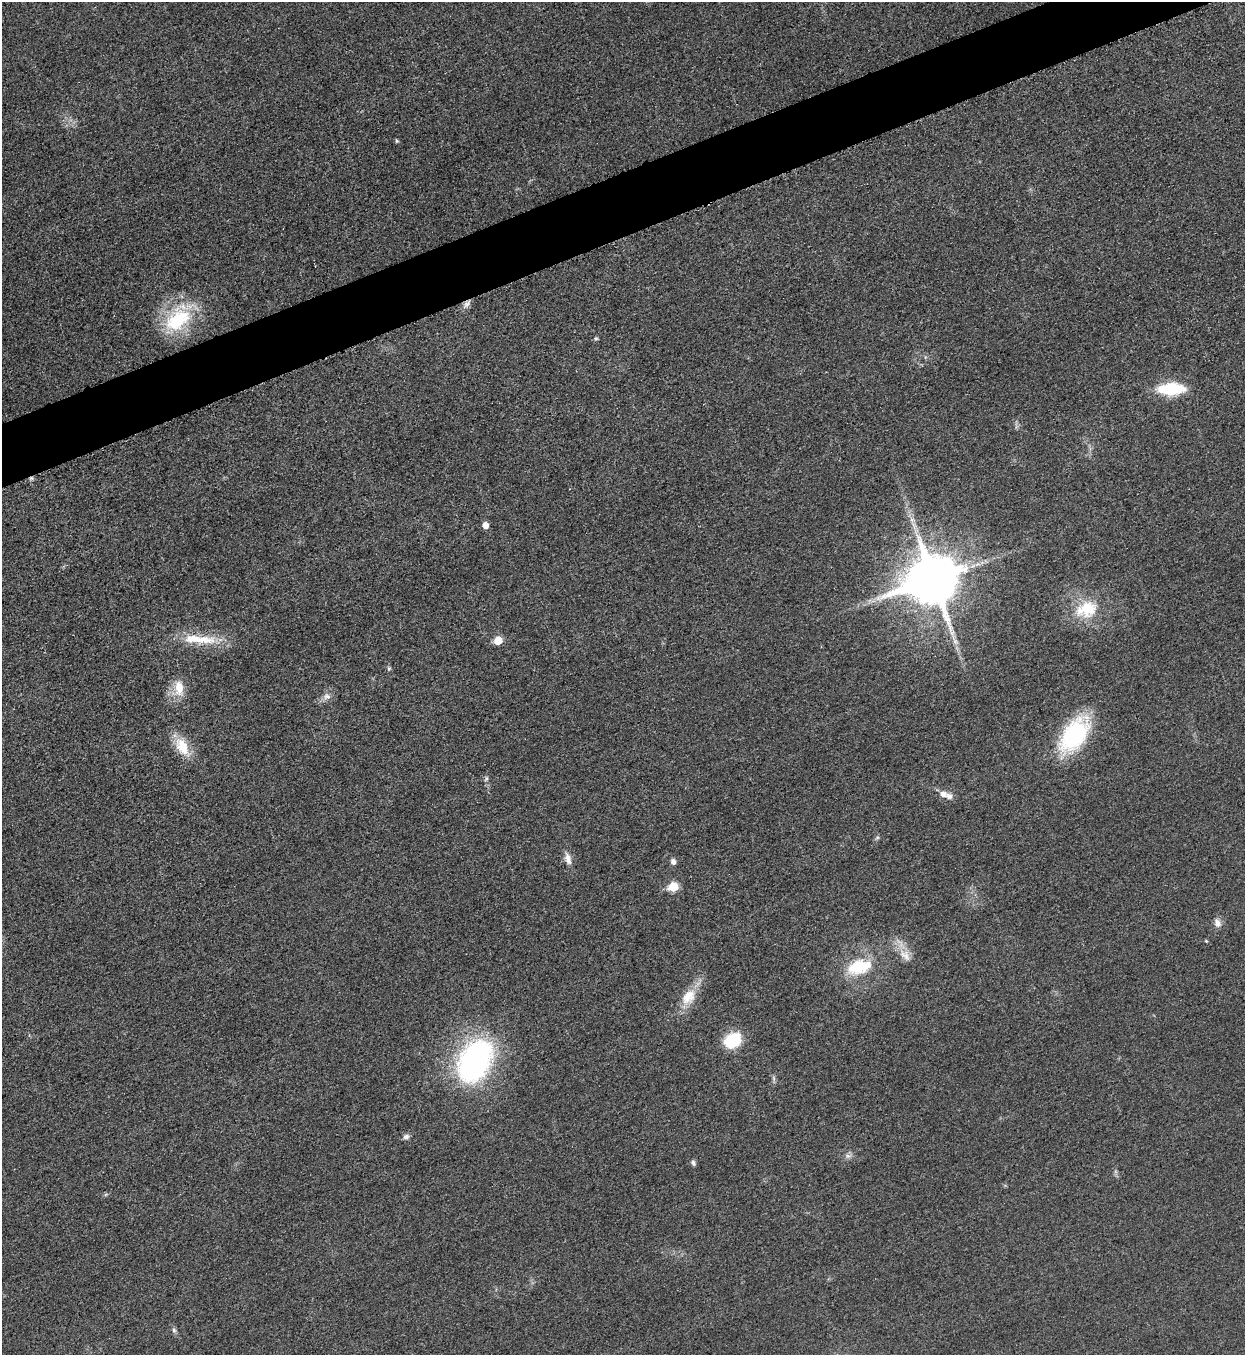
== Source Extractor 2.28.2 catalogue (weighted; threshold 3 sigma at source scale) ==
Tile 10 of 4 x 4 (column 2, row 3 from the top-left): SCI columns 1530-2772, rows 1363-2715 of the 5418 x 5431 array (HDU 1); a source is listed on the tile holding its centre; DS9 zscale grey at full resolution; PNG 1247 x 1357 px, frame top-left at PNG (2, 2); no overlay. Shown black and unused: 4% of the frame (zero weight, under 3 of 5 exposures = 1% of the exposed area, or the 3 px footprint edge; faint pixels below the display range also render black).
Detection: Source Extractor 2.28.2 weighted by HDU 2 'WHT'; one run over the whole footprint, this tile lists its part. Background 0.0227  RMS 0.0046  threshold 0.0208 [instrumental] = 3 sigma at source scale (4.5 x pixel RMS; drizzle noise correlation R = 1.50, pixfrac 1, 0.05/0.05 arcsec/px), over >= 5 px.
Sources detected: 34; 1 cosmic-ray / hot-pixel residue — not listed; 1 inside a brighter listed object's ellipse — not listed separately; the other 32 listed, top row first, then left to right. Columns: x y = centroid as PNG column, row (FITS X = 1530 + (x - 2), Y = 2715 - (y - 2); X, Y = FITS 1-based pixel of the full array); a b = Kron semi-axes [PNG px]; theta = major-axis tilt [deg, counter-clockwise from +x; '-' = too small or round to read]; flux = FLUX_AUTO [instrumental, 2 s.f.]
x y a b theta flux
397 141 5 4 - 0.73
467 304 13 6 42 2.3
178 319 42 27 39 33
596 338 5 5 - 0.86
1171 389 20 9 1 36
912 520 10 6 -38 2.1
485 525 5 5 - 3.9
933 580 16 15 - 2800
1086 609 28 20 18 20
193 639 62 12 -2 17
498 640 6 5 - 11
389 668 7 5 -70 0.76
179 688 21 11 -87 8.4
327 696 11 9 -12 2.7
1074 735 33 19 55 64
183 747 22 12 -60 13
486 778 8 4 82 1
943 794 13 9 -17 3.7
568 859 16 8 -74 3.5
673 862 7 6 - 2
673 887 6 6 - 17
1217 923 11 8 -72 3
1206 941 5 3 - 0.51
905 955 21 12 -46 6.4
859 967 28 16 17 21
688 997 25 16 54 10
732 1040 16 12 31 21
475 1061 44 27 64 130
406 1137 8 7 - 1.8
848 1156 7 6 - 1.5
693 1163 7 5 -61 1.2
174 1330 7 6 - 1.1